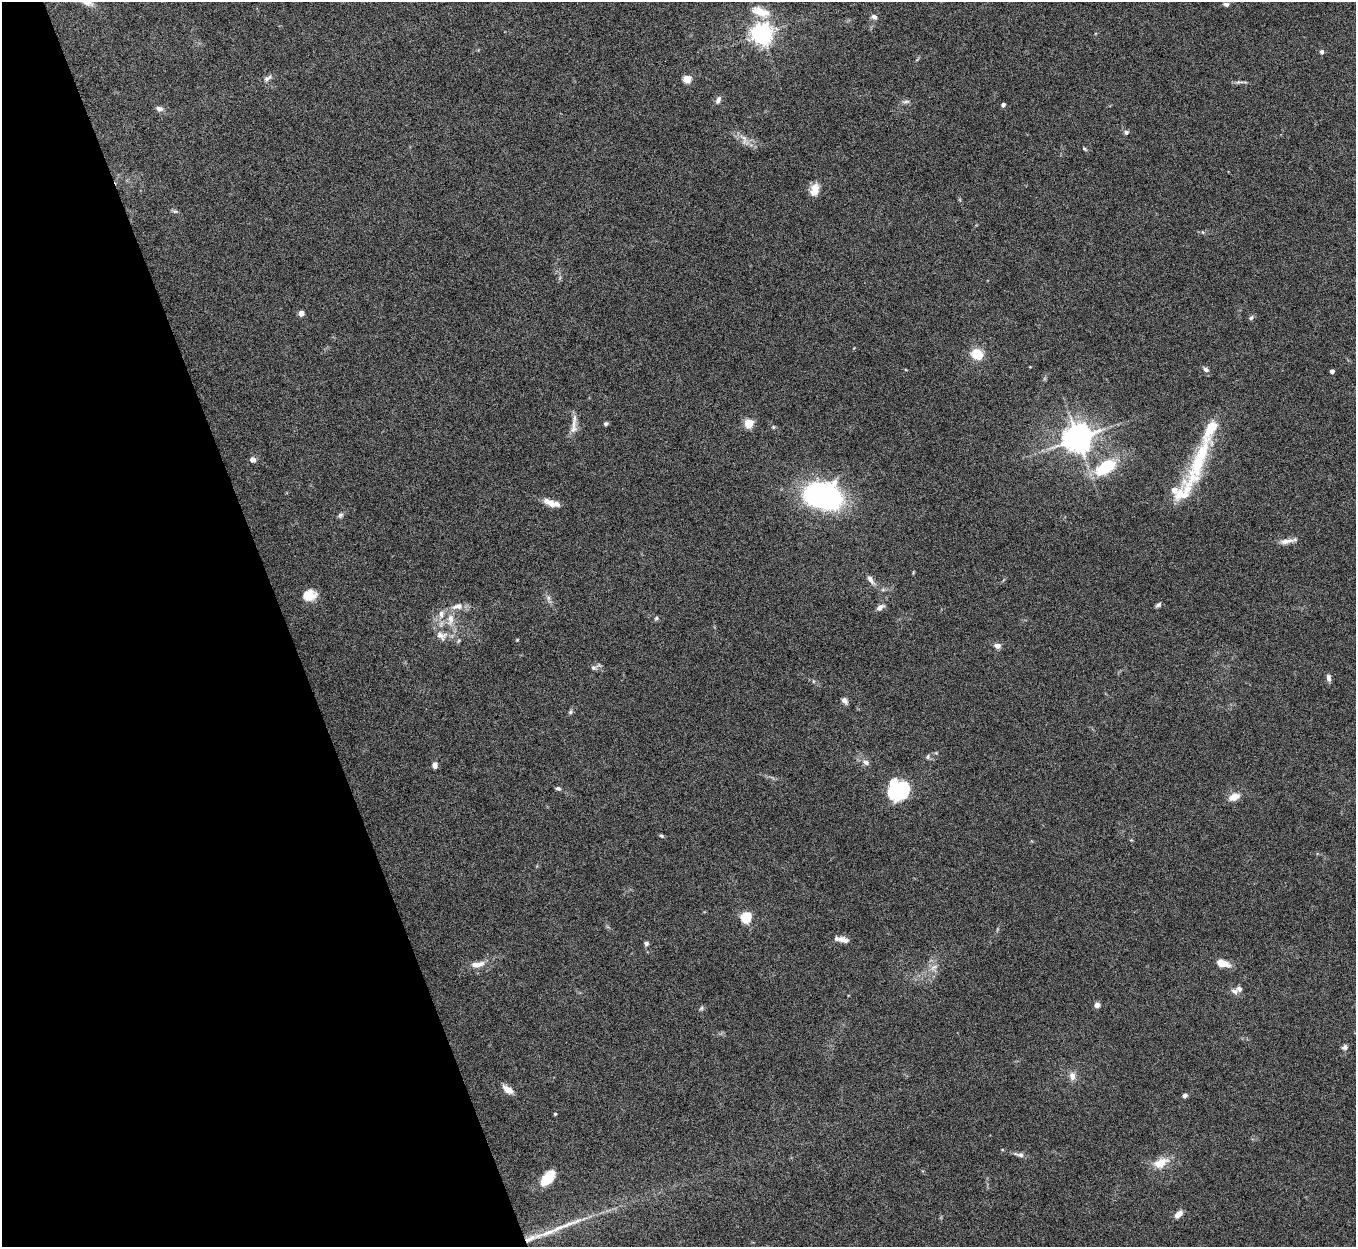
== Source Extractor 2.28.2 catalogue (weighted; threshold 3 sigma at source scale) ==
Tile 5 of 4 x 4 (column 1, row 2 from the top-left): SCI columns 3-1356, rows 2641-3885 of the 5420 x 5405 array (HDU 1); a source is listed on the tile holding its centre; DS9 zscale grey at full resolution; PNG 1358 x 1249 px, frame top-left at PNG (2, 2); no overlay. Shown black and unused: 21% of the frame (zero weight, under 5 of 10 exposures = <1% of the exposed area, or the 3 px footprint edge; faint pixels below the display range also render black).
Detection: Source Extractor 2.28.2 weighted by HDU 2 'WHT'; one run over the whole footprint, this tile lists its part. Background 0.157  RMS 0.0059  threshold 0.024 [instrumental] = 3 sigma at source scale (4.09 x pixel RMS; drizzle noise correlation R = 1.36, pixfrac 0.8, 0.05/0.05 arcsec/px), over >= 5 px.
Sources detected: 85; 1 inside a brighter object's white glare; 1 long thin detection or spike segment (spike, bleed or trail) — not listed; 8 inside a brighter listed object's ellipse — not listed separately; the other 75 listed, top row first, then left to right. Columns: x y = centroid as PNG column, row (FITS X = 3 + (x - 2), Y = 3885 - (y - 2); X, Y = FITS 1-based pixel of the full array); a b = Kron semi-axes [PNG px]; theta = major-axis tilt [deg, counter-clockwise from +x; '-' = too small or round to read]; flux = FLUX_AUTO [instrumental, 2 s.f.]
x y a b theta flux
1226 4 7 5 -9 1.6
760 12 22 10 -18 10
874 17 8 6 -28 2
761 34 7 7 - 380
1322 52 6 5 - 1.2
267 78 12 6 36 2.1
687 79 5 5 - 17
1240 82 19 3 1 1.6
718 100 10 6 66 2.1
906 102 12 4 4 1.5
1003 105 4 4 - 1.7
159 109 10 6 -17 2
1126 132 6 5 - 1.6
744 139 17 7 -73 3.4
1084 149 6 4 -44 0.77
814 189 14 9 76 6.6
175 211 7 5 -19 1.1
1202 232 5 3 - 0.5
301 313 4 4 - 5
1251 318 7 6 - 1.1
977 354 8 7 - 19
1206 369 7 5 -34 1.7
1332 371 4 4 - 2.3
749 423 5 5 - 26
574 424 15 8 82 4.5
606 424 6 4 29 1
773 427 5 5 - 0.7
1077 438 8 8 - 890
252 460 8 6 -36 2.2
1198 462 79 16 69 40
1105 467 23 12 34 26
824 497 27 19 -13 180
550 503 18 8 -28 5.6
340 515 7 6 - 1.4
1287 541 22 6 10 3.8
871 579 15 6 -55 3
309 595 15 12 12 8.7
548 598 7 6 - 1.6
1158 605 7 5 33 1.3
880 607 10 6 33 2.8
441 614 11 7 86 3.6
656 618 6 5 - 0.99
450 619 18 9 85 7.2
441 635 17 12 -30 5.7
517 640 4 3 - 0.44
997 646 6 5 - 3.1
593 667 8 7 - 1.6
1328 678 9 5 -84 2.2
845 701 8 6 -47 2.2
570 712 6 5 - 0.94
866 762 9 6 -37 2.4
435 765 6 5 - 2.5
558 789 7 5 -18 1.1
899 791 18 16 -10 50
1234 797 14 9 24 5.3
661 836 6 4 -39 0.83
746 917 5 5 - 53
841 939 8 8 - 2.3
646 944 6 6 - 1.4
1222 963 11 6 -14 8.9
477 964 19 8 8 5.5
934 967 12 5 37 2.7
1235 992 11 7 -29 2.3
1097 1005 6 5 - 2.7
701 1008 7 5 59 0.92
1345 1047 8 6 22 1.7
1072 1076 12 8 -84 3.5
508 1089 13 7 -33 5
1185 1095 6 5 - 1.4
555 1114 3 3 - 0.73
1019 1155 15 6 -12 2.3
1161 1163 20 11 23 9.1
548 1178 16 9 50 17
1178 1214 9 6 42 3.8
549 1232 25 8 21 7.9